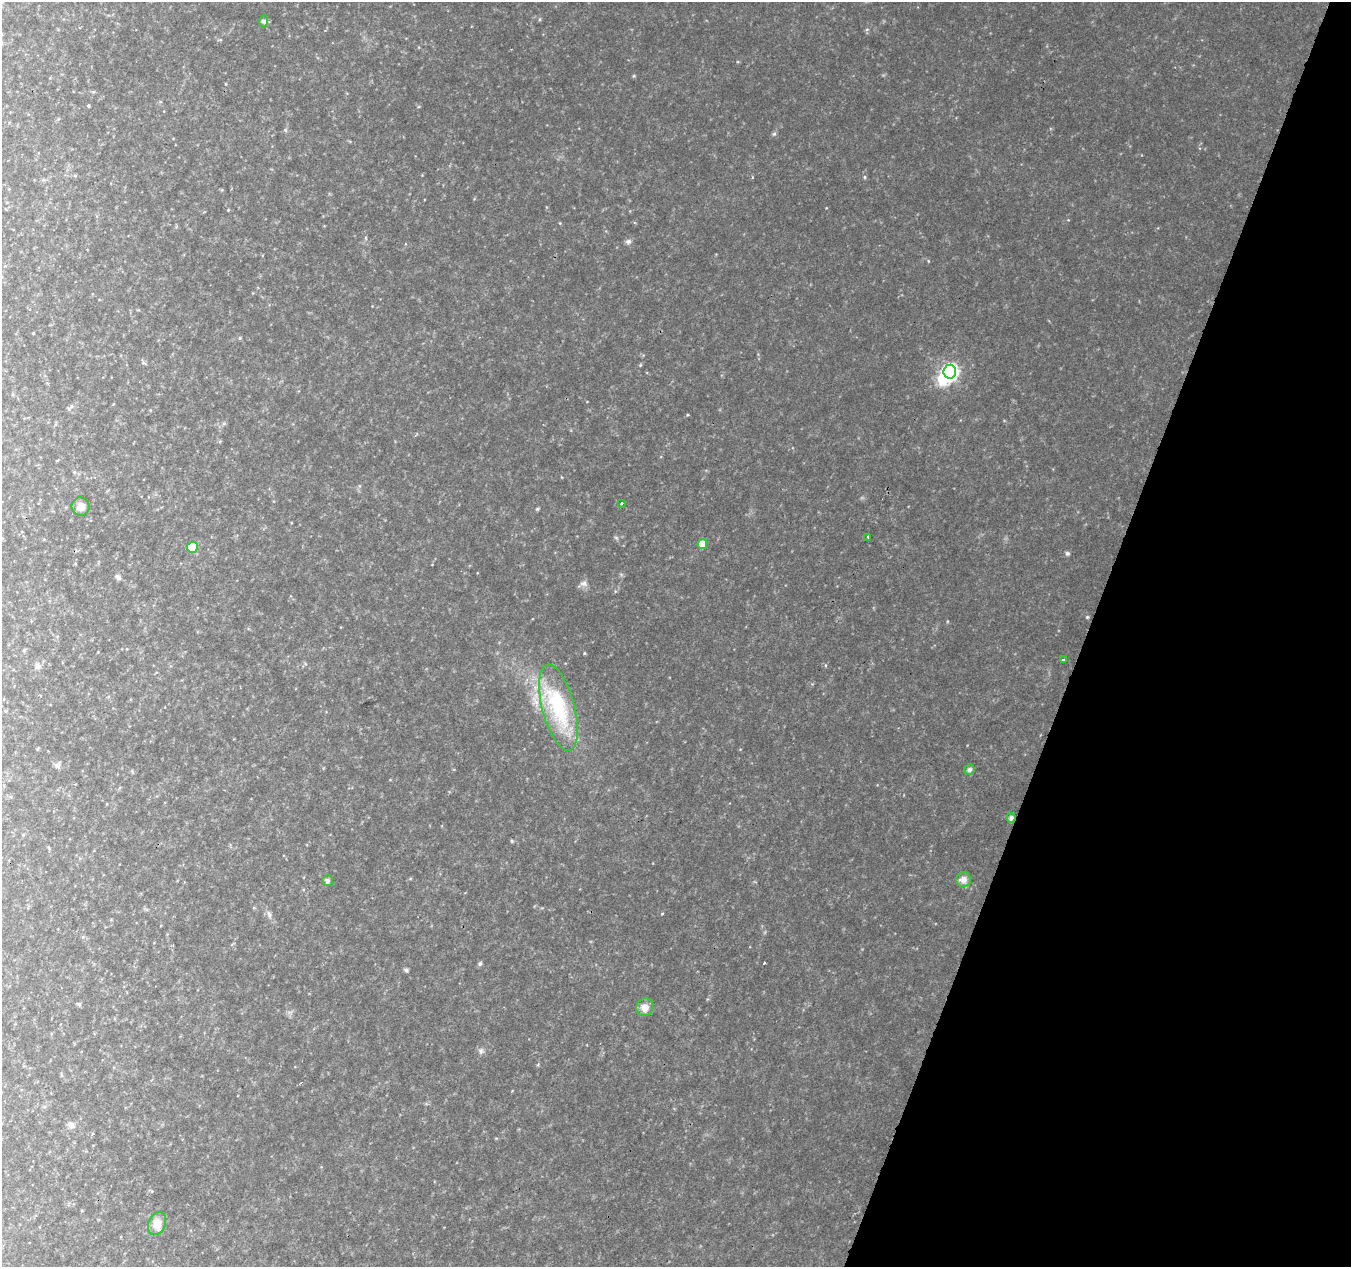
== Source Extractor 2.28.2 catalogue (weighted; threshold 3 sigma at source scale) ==
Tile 8 of 4 x 4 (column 4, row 2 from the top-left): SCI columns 4055-5403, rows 2811-4075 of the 5403 x 5556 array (HDU 1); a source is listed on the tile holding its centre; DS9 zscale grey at full resolution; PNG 1353 x 1269 px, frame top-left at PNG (2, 2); each listed source drawn as its Kron ellipse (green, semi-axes under 4 px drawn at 4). Shown black and unused: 20% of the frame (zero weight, under 2 of 3 exposures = <1% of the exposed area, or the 3 px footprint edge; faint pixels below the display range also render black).
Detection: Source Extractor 2.28.2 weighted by HDU 2 'WHT'; one run over the whole footprint, this tile lists its part. Background 0.151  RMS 0.015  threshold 0.0665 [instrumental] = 3 sigma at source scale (4.5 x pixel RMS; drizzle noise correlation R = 1.50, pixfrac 1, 0.0396/0.0396 arcsec/px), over >= 5 px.
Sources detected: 16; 1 inside a brighter object's white glare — neither listed nor drawn; the other 15 listed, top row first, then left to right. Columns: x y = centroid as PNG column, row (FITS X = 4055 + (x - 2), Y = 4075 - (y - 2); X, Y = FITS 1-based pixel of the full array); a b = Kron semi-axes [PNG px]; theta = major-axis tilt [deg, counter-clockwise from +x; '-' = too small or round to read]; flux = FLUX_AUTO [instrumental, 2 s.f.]
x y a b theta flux
264 21 6 4 -89 1.9
950 372 7 6 - 180
621 503 3 2 - 1.1
81 507 9 9 - 6.9
868 537 3 2 - 2.1
702 544 5 4 - 9.9
192 547 5 5 - 27
1063 660 3 3 - 1.3
558 708 44 16 -75 59
969 770 5 5 - 3.6
1011 818 5 4 - 3
964 879 7 7 - 4.5
327 881 5 5 - 2.5
645 1007 9 8 - 6.6
157 1224 12 8 65 8
Unlisted compact peaks at least as high as the median listed source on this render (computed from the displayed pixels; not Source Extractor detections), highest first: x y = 1067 553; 628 241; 584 583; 774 134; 406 970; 480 964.